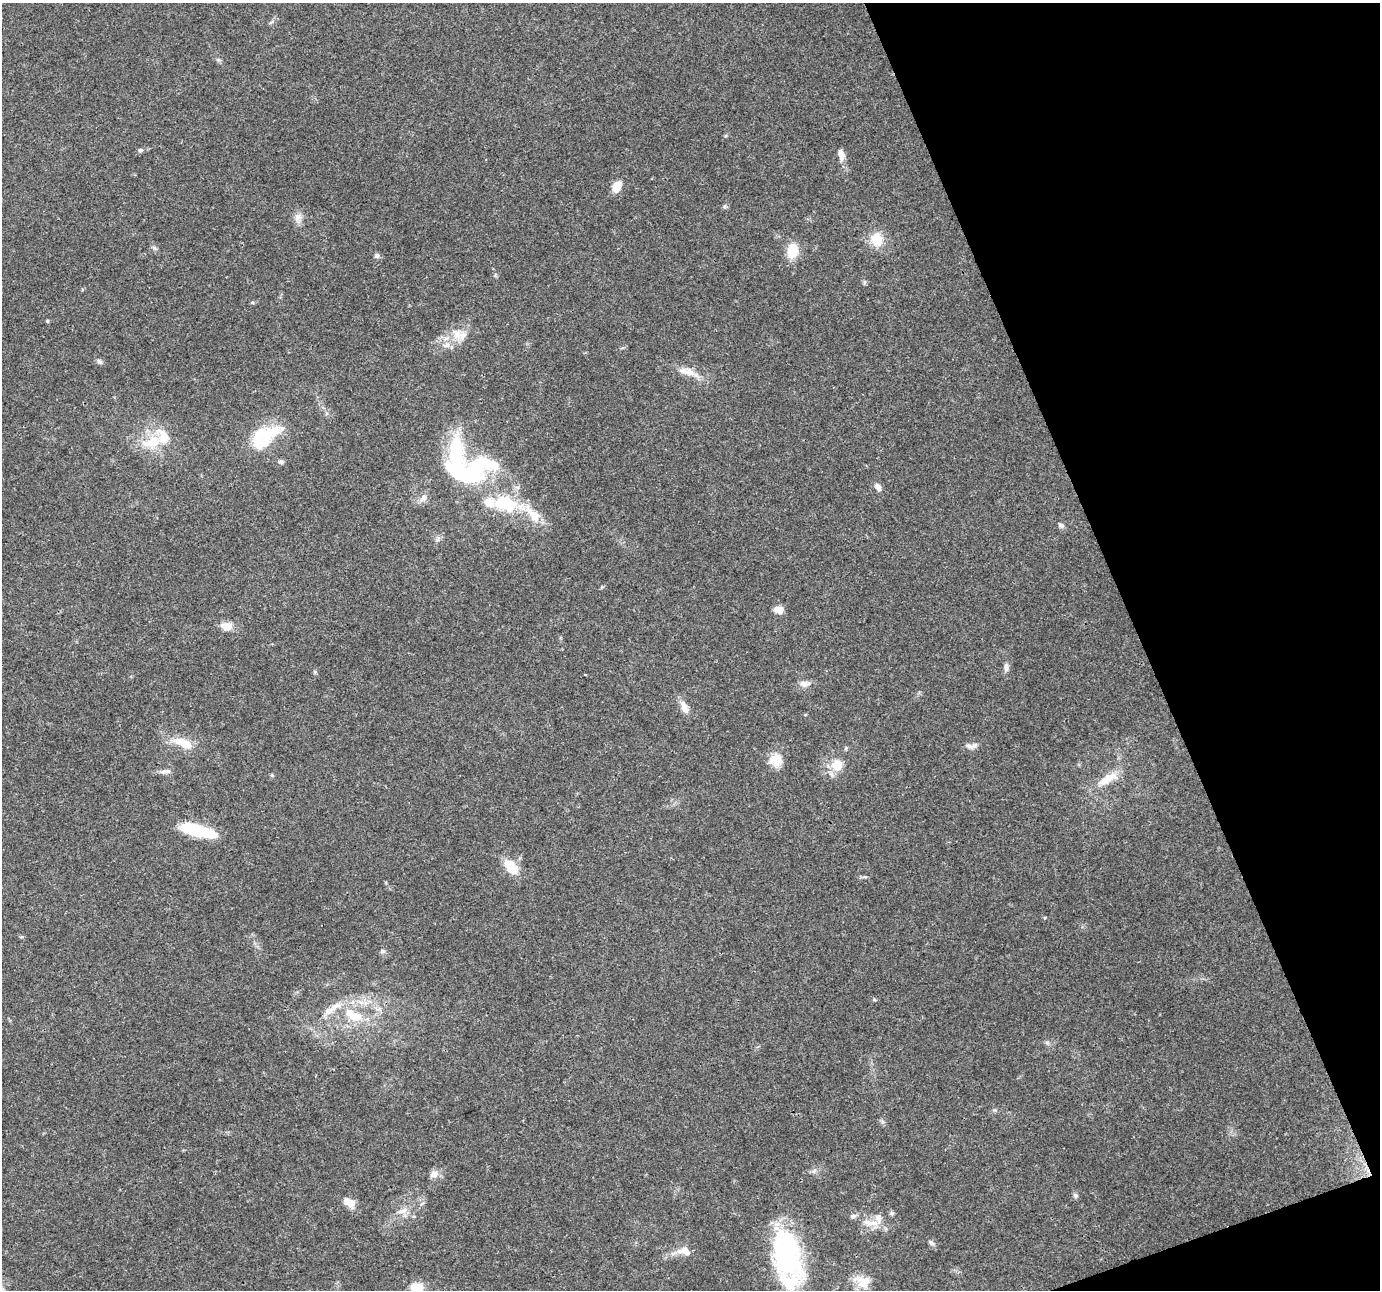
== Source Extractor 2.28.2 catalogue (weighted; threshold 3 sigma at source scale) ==
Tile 12 of 4 x 4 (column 4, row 3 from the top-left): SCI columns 4137-5514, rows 1365-2652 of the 5516 x 5358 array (HDU 1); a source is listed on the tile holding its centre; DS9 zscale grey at full resolution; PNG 1382 x 1292 px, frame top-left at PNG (2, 3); no overlay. Shown black and unused: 18% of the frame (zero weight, under 3 of 4 exposures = <1% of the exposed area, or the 3 px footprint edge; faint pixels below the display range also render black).
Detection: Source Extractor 2.28.2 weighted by HDU 2 'WHT'; one run over the whole footprint, this tile lists its part. Background 0.102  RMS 0.0055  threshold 0.025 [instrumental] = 3 sigma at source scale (4.5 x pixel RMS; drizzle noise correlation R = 1.50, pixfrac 1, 0.0396/0.0396 arcsec/px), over >= 5 px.
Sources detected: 64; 8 inside a brighter object's white glare — not listed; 7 inside a brighter listed object's ellipse — not listed separately; the other 49 listed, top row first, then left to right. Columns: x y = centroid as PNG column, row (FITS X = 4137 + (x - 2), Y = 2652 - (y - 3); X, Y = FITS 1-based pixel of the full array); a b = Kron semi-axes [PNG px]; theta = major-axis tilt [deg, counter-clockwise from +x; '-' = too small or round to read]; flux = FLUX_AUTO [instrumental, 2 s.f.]
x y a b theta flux
140 150 7 5 15 1.1
841 154 16 8 -75 3.8
617 187 11 8 55 7.4
298 217 11 9 39 3.4
876 239 14 12 -62 12
792 251 12 9 78 17
377 256 7 6 - 1.5
47 321 4 4 - 0.66
457 334 17 14 -59 7.6
446 345 10 6 8 2.7
99 361 8 6 -31 1.3
687 372 25 10 -13 7
271 432 32 13 26 19
152 442 29 17 20 17
281 462 8 5 -18 1.1
459 471 72 25 -79 65
878 487 11 7 -65 2.4
423 498 13 7 51 2.9
505 503 30 18 -15 30
535 517 15 12 76 6.5
1061 525 8 6 -32 1.6
778 610 10 8 -10 5.1
226 626 10 7 -9 7.8
1006 667 12 6 85 2.1
585 675 3 2 - 0.43
804 684 11 8 -17 2.9
684 707 17 9 -65 4.6
182 743 31 11 -22 11
970 746 13 6 -22 2.5
775 760 16 15 - 8.6
837 765 16 15 - 9.1
166 771 15 6 7 2.7
1108 779 30 10 29 10
198 831 41 11 -15 28
511 867 22 11 -50 11
382 951 7 5 21 1.1
354 1016 30 15 -27 18
434 1174 11 9 11 3.6
1075 1196 7 5 -48 1.2
349 1202 16 9 -30 5.5
403 1211 12 8 18 3.5
892 1213 6 6 - 0.98
853 1216 8 5 10 1.5
878 1218 15 10 -78 5
931 1243 9 5 -42 1.3
685 1251 19 10 -17 5.9
786 1259 34 30 43 53
863 1281 22 14 -18 9
417 1289 10 8 -19 16
Isophote crosses this tile's border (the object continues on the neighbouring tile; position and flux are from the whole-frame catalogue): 1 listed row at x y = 417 1289
Unlisted compact peaks at least as high as the median listed source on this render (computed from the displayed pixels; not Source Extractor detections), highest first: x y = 154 248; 272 775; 874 999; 724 206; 995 1110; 315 672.